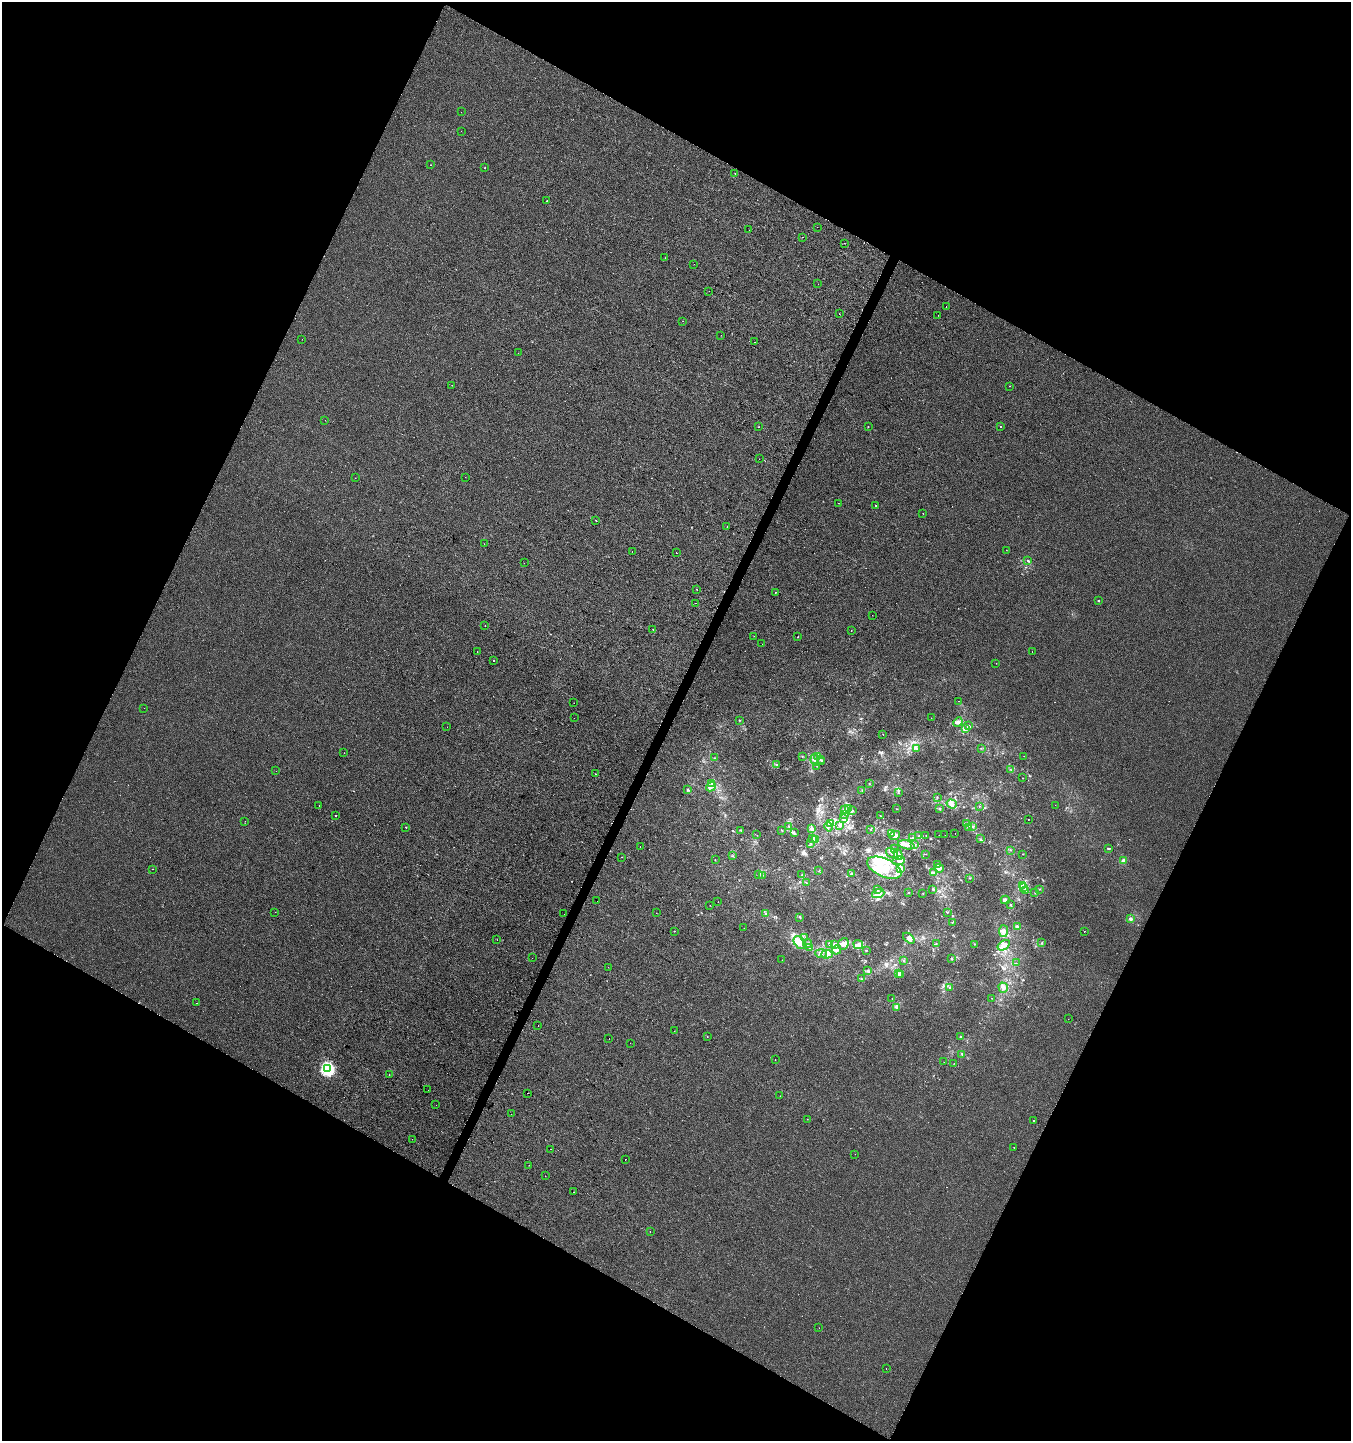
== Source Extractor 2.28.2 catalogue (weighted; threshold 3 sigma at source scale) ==
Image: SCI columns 266-5659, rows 1-5754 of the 5859 x 5761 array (HDU 1 of 3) = the unmasked area's bounding box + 8 px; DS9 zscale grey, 4 x 4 block average (1 PNG px = mean of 4 x 4 image px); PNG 1353 x 1443 px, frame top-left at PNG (2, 2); each listed source drawn as its Kron ellipse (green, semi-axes under 4 px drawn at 4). Shown black and unused: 46% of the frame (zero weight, under 2 of 3 exposures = <1% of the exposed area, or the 3 px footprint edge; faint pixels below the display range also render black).
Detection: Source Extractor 2.28.2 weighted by HDU 2 'WHT'. Background -0.00106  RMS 0.0042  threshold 0.019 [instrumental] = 3 sigma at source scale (4.5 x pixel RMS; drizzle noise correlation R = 1.50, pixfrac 1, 0.0396/0.0396 arcsec/px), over >= 5 px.
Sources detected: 317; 2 too faint to see at this stretch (4 x 4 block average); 3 inside a brighter object's white glare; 15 cosmic-ray / hot-pixel residue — neither listed nor drawn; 10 coinciding with a brighter row at this scale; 34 inside a brighter listed object's ellipse — not listed separately; the other 253 listed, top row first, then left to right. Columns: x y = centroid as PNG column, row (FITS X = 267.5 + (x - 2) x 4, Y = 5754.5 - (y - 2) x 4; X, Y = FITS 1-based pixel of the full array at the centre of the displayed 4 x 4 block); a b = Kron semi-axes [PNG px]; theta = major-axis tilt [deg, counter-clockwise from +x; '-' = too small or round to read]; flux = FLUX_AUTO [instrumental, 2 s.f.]
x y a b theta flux
461 112 2 2 - 0.52
461 131 2 2 - 0.56
431 165 2 2 - 0.52
485 168 2 2 - 1.2
735 174 2 2 - 9.6
547 201 2 2 - 1.4
817 227 2 2 - 0.84
749 230 2 2 - 0.39
802 237 2 2 - 0.6
844 243 2 2 - 0.5
665 258 2 2 - 0.96
694 264 2 2 - 0.44
818 284 2 2 - 0.44
709 291 2 2 - 3.1
946 306 2 2 - 2.2
839 314 2 2 - 0.49
938 315 2 2 - 0.9
683 321 2 2 - 0.46
721 335 2 2 - 0.49
302 339 2 2 - 0.53
754 342 2 2 - 1.7
518 353 2 2 - 0.36
452 385 2 2 - 0.46
1009 386 2 2 - 0.37
325 420 2 2 - 0.77
1001 426 2 2 - 1.6
759 427 2 2 - 1.1
868 427 2 2 - 0.64
759 459 2 2 - 0.48
465 477 2 2 - 0.31
355 478 2 2 - 0.59
838 503 2 2 - 0.8
875 505 2 2 - 1.2
923 513 2 2 - 0.52
596 521 2 2 - 1.9
727 527 2 2 - 3.4
484 544 2 2 - 0.47
1006 550 2 2 - 1.7
632 552 2 2 - 1.5
676 553 2 2 - 3.6
1028 561 2 2 - 1.1
524 563 2 2 - 1.1
697 589 2 2 - 0.82
775 592 2 2 - 1.5
1098 601 2 2 - 4
696 603 2 2 - 0.57
872 615 2 2 - 0.48
485 625 2 2 - 0.66
653 629 2 2 - 6.5
851 631 2 2 - 0.6
754 636 2 2 - 0.7
798 637 2 2 - 3
762 644 2 2 - 0.33
477 651 2 2 - 2.8
1032 652 2 2 - 1.1
493 661 2 2 - 1.4
996 663 2 2 - 0.48
958 701 2 2 - 2.1
574 703 2 2 - 0.95
144 708 2 2 - 0.31
574 718 2 2 - 0.35
931 718 2 2 - 0.44
739 720 2 2 - 1.1
958 722 5 4 - 6.6
968 726 3 2 - 3.2
447 727 2 2 - 1.4
965 729 3 2 - 1.8
883 734 2 2 - 1.4
981 748 2 2 - 0.78
916 749 4 2 - 4
344 753 2 2 - 0.39
802 756 2 2 - 1.3
818 756 2 2 - 1.7
1024 756 2 2 - 0.6
715 758 2 2 - 1.2
820 759 2 2 - 1.3
815 760 5 3 - 7.2
822 761 2 2 - 1.4
777 765 3 2 - 2.4
817 766 2 2 - 1.4
1011 769 2 2 - 0.71
276 771 2 2 - 0.33
595 774 2 2 - 0.68
1022 778 2 2 - 0.48
711 783 3 2 - 2.1
869 784 2 2 - 0.64
711 787 5 3 - 6.5
688 790 2 2 - 2.9
862 790 2 2 - 1.1
899 793 2 2 - 0.73
937 797 2 2 - 1.4
952 804 5 3 - 7.3
319 805 2 2 - 4.1
1055 805 2 2 - 0.38
979 806 2 2 - 0.68
845 809 3 2 - 4.7
848 809 3 2 - 4.1
896 809 2 2 - 0.87
939 809 2 2 - 1.5
853 810 2 2 - 1.8
336 815 2 2 - 2.2
844 815 2 2 - 1.4
880 816 2 2 - 1.1
844 818 3 2 - 6
1028 820 2 2 - 0.94
245 821 2 2 - 0.46
831 823 4 3 - 5.5
967 824 3 2 - 2.1
840 825 3 2 - 3.3
828 826 5 3 - 6.1
972 826 2 2 - 0.92
406 827 2 2 - 2.7
789 827 2 2 - 1.8
968 827 2 2 - 4.1
812 828 3 2 - 2.9
871 829 2 2 - 0.53
740 830 2 2 - 1.5
782 831 2 2 - 1.3
794 833 4 3 - 4
955 833 2 2 - 0.33
891 834 2 2 - 1.8
757 835 2 2 - 0.53
926 835 2 2 - 0.74
939 835 2 2 - 0.44
945 835 2 2 - 3
895 836 5 3 - 14
919 836 2 2 - 1.5
913 838 2 2 - 7.7
812 839 3 2 - 4.9
815 839 3 2 - 4.4
980 839 2 2 - 1.2
811 843 3 2 - 1.9
915 844 2 2 - 1.2
906 845 8 3 -13 13
640 846 2 2 - 0.78
895 849 2 2 - 1.2
1109 849 3 2 - 1.7
1011 850 2 2 - 1.4
892 853 6 4 -34 12
925 854 2 2 - 0.46
1023 854 2 2 - 0.72
898 855 6 3 -73 7.3
732 856 2 2 - 0.76
622 857 2 2 - 0.56
715 859 2 2 - 0.93
1123 860 2 2 - 28
898 861 6 4 5 11
937 865 4 3 - 6
884 868 18 9 -24 62
939 868 5 3 - 9.3
152 869 2 2 - 1.6
900 869 2 2 - 1.6
819 871 2 2 - 0.95
933 873 3 2 - 3.1
759 874 3 3 - 5.4
852 874 2 2 - 3.9
762 875 2 2 - 1.5
802 875 2 2 - 4.4
970 878 2 2 - 1.1
806 882 2 2 - 4.4
1022 885 3 2 - 2.2
1024 888 2 2 - 2.2
933 889 3 2 - 1.9
1040 889 2 2 - 1
877 890 4 2 - 1.8
1026 891 2 2 - 0.64
878 893 6 3 17 10
909 893 2 2 - 0.65
1035 893 2 2 - 1.4
923 894 2 2 - 1.1
1005 900 4 2 - 9.1
597 901 2 2 - 2.4
718 902 2 2 - 1
1010 904 2 2 - 1.2
710 905 2 2 - 0.43
275 912 2 2 - 0.76
948 912 2 2 - 0.76
656 913 2 2 - 0.46
564 914 2 2 - 0.4
766 914 3 2 - 2.4
800 917 2 2 - 3.2
1130 919 2 2 - 7.1
952 923 3 2 - 1.5
1017 926 3 2 - 4.3
744 928 2 2 - 1.5
674 931 2 2 - 0.94
1003 931 6 4 -78 9
1084 931 2 2 - 1.1
805 938 2 2 - 1.4
909 938 7 3 -39 8.9
497 940 2 2 - 0.47
800 943 7 5 -48 23
1041 943 2 2 - 0.94
807 944 4 2 - 3.9
830 944 3 2 - 3.3
843 944 6 5 - 12
858 944 5 4 - 8.3
936 944 2 2 - 0.8
974 944 2 2 - 0.97
834 945 2 2 - 2.6
1004 945 7 4 36 14
810 948 2 2 - 0.56
837 950 5 3 - 5.2
866 950 2 2 - 1.8
821 953 6 2 -3 5.6
827 954 6 3 2 8.4
532 958 2 2 - 0.48
951 958 2 2 - 1.7
782 960 2 2 - 0.56
903 961 2 2 - 0.63
1016 963 2 2 - 0.57
608 967 2 2 - 1.4
867 971 2 2 - 2
898 973 2 2 - 3.1
901 975 3 2 - 3.8
861 979 3 2 - 1.6
950 988 2 2 - 2
1003 988 5 4 - 7.6
992 998 2 2 - 0.55
892 999 2 2 - 0.7
196 1003 2 2 - 0.72
897 1007 4 3 - 4.7
1068 1019 2 2 - 0.56
538 1026 2 2 - 1.2
674 1031 2 2 - 0.87
707 1036 2 2 - 0.55
960 1037 2 2 - 1.4
609 1039 2 2 - 1.6
630 1043 2 2 - 0.44
962 1055 2 2 - 0.63
775 1059 2 2 - 0.82
944 1062 2 2 - 0.45
954 1063 2 2 - 0.49
327 1069 3 3 - 370
389 1075 2 2 - 2.3
428 1090 2 2 - 1.7
527 1093 2 2 - 2.4
780 1096 2 2 - 0.6
436 1105 2 2 - 0.35
511 1114 2 2 - 0.59
807 1119 2 2 - 0.47
1033 1121 2 2 - 5.7
412 1139 2 2 - 0.97
1014 1148 2 2 - 0.88
551 1149 2 2 - 0.7
855 1154 2 2 - 0.57
625 1159 2 2 - 0.68
529 1165 2 2 - 0.45
545 1176 2 2 - 0.81
574 1192 2 2 - 4.2
650 1231 2 2 - 3.1
819 1328 2 2 - 0.36
886 1369 2 2 - 6.4
Diffuse or blended objects may show on this block-average render without a row.